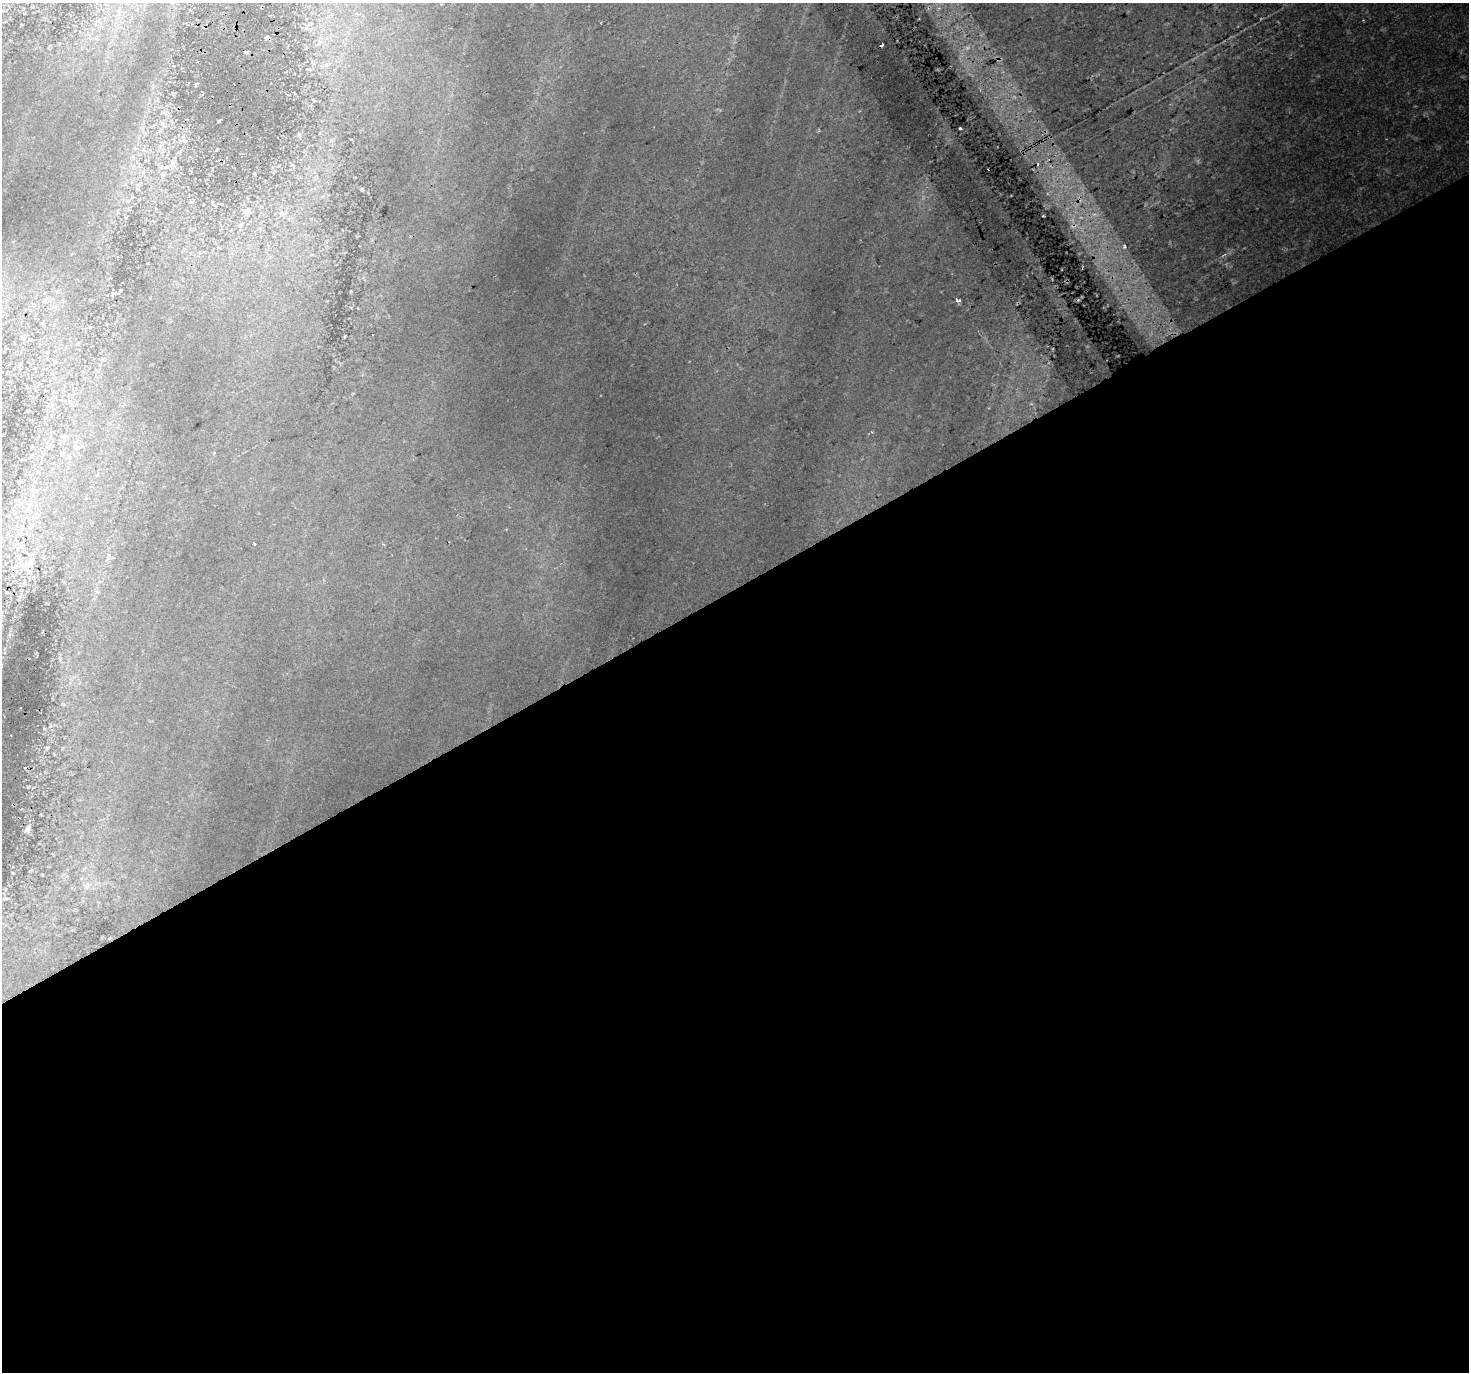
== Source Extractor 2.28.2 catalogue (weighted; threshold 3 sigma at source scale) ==
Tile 15 of 4 x 4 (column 3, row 4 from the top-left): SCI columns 2974-4440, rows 199-1568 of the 5943 x 5816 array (HDU 1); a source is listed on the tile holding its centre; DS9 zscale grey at full resolution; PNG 1471 x 1374 px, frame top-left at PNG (2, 3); no overlay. Shown black and unused: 57% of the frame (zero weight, under 2 of 3 exposures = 3% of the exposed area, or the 3 px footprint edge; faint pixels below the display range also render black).
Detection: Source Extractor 2.28.2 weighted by HDU 2 'WHT'; one run over the whole footprint, this tile lists its part. Background 0.0633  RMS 0.015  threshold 0.0661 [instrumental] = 3 sigma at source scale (4.5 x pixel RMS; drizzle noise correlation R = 1.50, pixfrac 1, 0.0396/0.0396 arcsec/px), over >= 5 px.
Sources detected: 23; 4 cosmic-ray / hot-pixel residue — not listed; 1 inside a brighter listed object's ellipse — not listed separately; the other 18 listed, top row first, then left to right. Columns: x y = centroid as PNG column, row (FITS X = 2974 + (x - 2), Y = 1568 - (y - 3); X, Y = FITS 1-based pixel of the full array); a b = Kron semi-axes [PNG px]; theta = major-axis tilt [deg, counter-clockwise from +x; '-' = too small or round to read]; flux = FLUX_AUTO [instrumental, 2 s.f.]
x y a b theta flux
246 52 4 3 - 3.3
219 121 3 3 - 2
960 128 3 3 - 7.3
160 131 6 4 -71 2.1
184 140 8 6 -20 4
1038 164 5 4 - 2.6
362 189 5 4 - 2
247 211 9 7 10 4.1
1043 216 2 2 - 1.5
1125 246 7 5 89 3.6
351 291 4 3 - 1.1
959 300 5 3 - 7.3
30 339 5 3 - 1.5
872 432 4 3 - 1.5
254 544 3 3 - 5.6
31 560 15 8 35 10
24 583 6 4 19 2.2
28 828 9 5 52 3.8
Unlisted compact peaks at least as high as the median listed source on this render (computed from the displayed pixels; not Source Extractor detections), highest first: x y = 28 787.